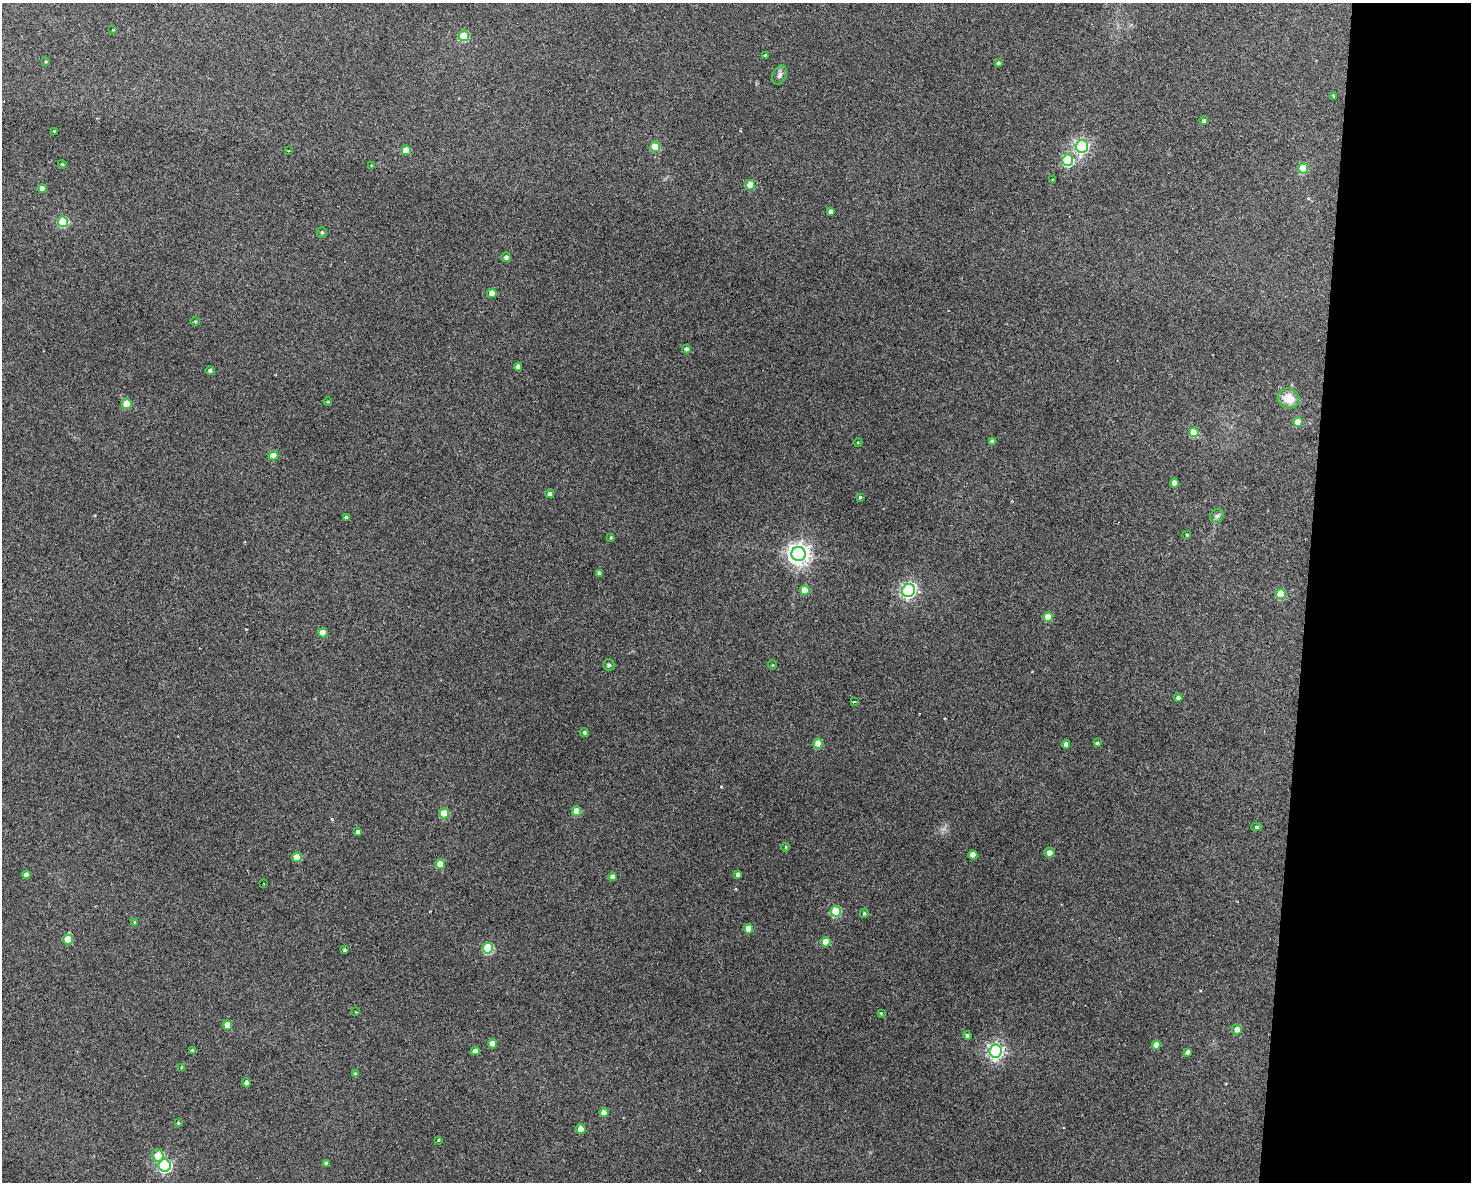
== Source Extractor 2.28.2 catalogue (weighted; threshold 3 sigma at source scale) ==
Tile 9 of 3 x 4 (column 3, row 3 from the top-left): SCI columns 3047-4515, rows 1181-2360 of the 4742 x 4720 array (HDU 1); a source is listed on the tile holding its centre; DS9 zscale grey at full resolution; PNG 1473 x 1184 px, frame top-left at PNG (2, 3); each listed source drawn as its Kron ellipse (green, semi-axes under 4 px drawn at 4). Shown black and unused: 11% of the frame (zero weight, under 3 of 4 exposures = <1% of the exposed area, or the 3 px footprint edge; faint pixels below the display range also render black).
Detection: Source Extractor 2.28.2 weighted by HDU 2 'WHT'; one run over the whole footprint, this tile lists its part. Background 0.125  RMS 0.0065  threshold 0.0292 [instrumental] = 3 sigma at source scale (4.5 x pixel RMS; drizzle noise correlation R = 1.50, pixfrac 1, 0.05/0.05 arcsec/px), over >= 5 px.
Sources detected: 102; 1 cosmic-ray / hot-pixel residue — neither listed nor drawn; the other 101 listed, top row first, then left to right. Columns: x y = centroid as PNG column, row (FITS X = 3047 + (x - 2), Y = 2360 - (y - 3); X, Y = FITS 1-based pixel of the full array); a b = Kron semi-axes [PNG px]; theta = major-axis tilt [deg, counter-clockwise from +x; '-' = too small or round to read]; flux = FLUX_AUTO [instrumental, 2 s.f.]
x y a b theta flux
113 30 4 3 - 0.49
464 36 5 5 - 35
765 55 3 3 - 0.63
46 61 4 3 - 0.72
998 63 4 4 - 1.3
780 75 10 7 65 2.3
1334 96 3 3 - 0.97
1204 120 4 4 - 1.4
54 131 3 3 - 2.9
1082 146 6 6 - 160
655 147 5 5 - 24
406 150 5 4 - 8.4
288 151 2 2 - 0.57
1067 160 5 5 - 56
62 164 4 3 - 0.64
372 165 3 3 - 2.1
1303 168 5 5 - 22
1053 180 3 2 - 0.54
750 185 5 5 - 19
42 188 4 4 - 5.1
831 211 4 4 - 1.7
63 222 5 5 - 39
322 232 5 5 - 1
506 257 5 5 - 2
492 293 4 4 - 6
195 321 5 3 - 0.65
686 349 4 4 - 2.3
518 367 4 4 - 3
210 371 4 4 - 1.6
1289 398 11 10 - 9.8
328 401 4 3 - 0.77
127 404 5 5 - 13
1298 422 5 4 - 9.6
1194 432 5 5 - 14
992 441 4 4 - 1.9
858 442 4 3 - 0.5
273 456 5 4 - 9.2
1174 483 4 4 - 6.1
550 494 4 4 - 2
860 497 4 3 - 0.74
1217 516 7 6 - 1.6
346 517 4 3 - 0.96
1187 535 4 3 - 0.66
611 537 4 3 - 0.83
799 554 7 7 - 450
600 573 4 4 - 2.3
805 590 5 4 - 11
908 591 6 6 - 160
1281 594 5 5 - 21
1048 617 5 4 - 11
323 633 4 4 - 9.1
609 665 6 5 - 1.4
772 665 4 3 - 0.47
1178 698 4 4 - 1.8
854 702 4 3 - 2.1
584 732 4 4 - 1.3
818 743 5 4 - 11
1097 743 4 3 - 1.1
1066 744 4 4 - 3
576 811 5 4 - 12
444 813 5 5 - 17
1256 827 5 4 - 1.1
358 832 4 4 - 2.2
786 847 4 4 - 0.7
1049 853 5 5 - 4.2
973 855 4 4 - 6.6
297 857 5 4 - 11
440 864 5 4 - 10
26 875 4 4 - 3.1
738 875 4 4 - 3
613 877 4 4 - 3.8
264 883 2 2 - 0.75
836 911 5 5 - 35
864 913 4 4 - 0.9
135 922 4 3 - 0.73
748 929 4 4 - 8.4
68 940 5 5 - 15
826 942 5 4 - 9.5
488 948 5 5 - 43
345 950 3 3 - 1.1
356 1012 3 2 - 0.44
881 1013 4 4 - 0.63
227 1025 5 4 - 6.2
1237 1029 5 5 - 5.5
967 1036 4 4 - 1.5
492 1044 4 4 - 6.4
1156 1045 4 4 - 6.1
192 1050 3 3 - 0.95
475 1051 4 4 - 4.3
996 1051 6 6 - 200
1188 1052 4 4 - 2.1
182 1068 4 4 - 1.1
355 1074 4 4 - 1.5
246 1083 4 4 - 2
604 1113 4 4 - 5.8
178 1123 4 4 - 0.67
581 1129 5 4 - 7.4
438 1140 4 3 - 0.56
158 1155 6 6 - 8.3
326 1163 4 3 - 1.3
165 1166 6 6 - 110